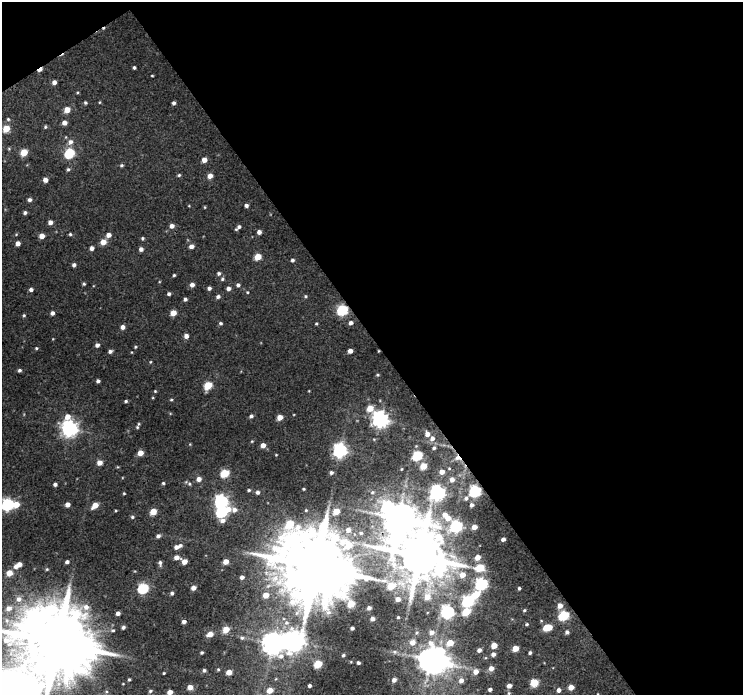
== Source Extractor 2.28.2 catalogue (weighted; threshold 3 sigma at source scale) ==
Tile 2 of 2 x 2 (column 2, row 1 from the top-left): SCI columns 742-1482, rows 736-1428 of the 1482 x 1465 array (HDU 1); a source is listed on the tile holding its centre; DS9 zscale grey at full resolution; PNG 745 x 697 px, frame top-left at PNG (2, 2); no overlay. Shown black and unused: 50% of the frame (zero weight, under 3 of 4 exposures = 1% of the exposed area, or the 3 px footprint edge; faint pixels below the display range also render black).
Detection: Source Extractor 2.28.2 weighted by HDU 2 'WHT'; one run over the whole footprint, this tile lists its part. Background 0.0157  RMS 0.0074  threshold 0.0334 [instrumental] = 3 sigma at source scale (4.5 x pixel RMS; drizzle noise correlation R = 1.50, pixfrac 1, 0.0396/0.0396 arcsec/px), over >= 5 px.
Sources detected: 222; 4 inside a brighter object's white glare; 2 cosmic-ray / hot-pixel residue — not listed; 4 inside a brighter listed object's ellipse — not listed separately; the other 212 listed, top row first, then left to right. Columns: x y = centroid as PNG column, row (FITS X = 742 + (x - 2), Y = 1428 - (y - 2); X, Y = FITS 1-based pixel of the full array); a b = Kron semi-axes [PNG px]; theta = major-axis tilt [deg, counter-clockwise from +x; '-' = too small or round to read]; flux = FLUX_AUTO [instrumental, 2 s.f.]
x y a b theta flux
134 67 3 3 - 1.3
152 76 3 2 - 0.61
54 82 4 4 - 3.4
99 102 4 3 - 0.62
85 103 4 4 - 1.1
174 103 4 3 - 2
67 110 5 5 - 8.7
8 119 5 5 - 1.2
64 123 4 4 - 4.4
45 127 5 5 - 1
6 129 5 5 - 15
70 142 7 6 - 3.4
24 152 5 5 - 16
69 153 6 5 - 48
204 160 4 4 - 5.6
121 165 5 4 - 1.1
68 169 5 5 - 1.3
179 175 5 4 - 1
210 176 5 4 - 5.2
45 180 4 4 - 4.2
30 200 5 4 - 2.2
246 206 4 4 - 2.1
205 207 4 3 - 0.6
25 213 4 4 - 1.7
50 222 4 4 - 3.5
172 226 5 5 - 3.5
238 227 7 3 41 2.1
259 232 4 4 - 3.4
70 234 4 4 - 0.97
108 235 5 4 - 4.3
42 236 4 4 - 5.7
143 238 4 4 - 1
103 242 5 5 - 8.3
18 243 4 4 - 4
191 246 5 4 - 3.7
92 248 4 4 - 2.7
141 249 4 4 - 2.6
258 257 5 4 - 14
292 260 4 4 - 1.5
74 265 4 3 - 1.9
219 273 5 5 - 1.6
174 275 3 3 - 0.87
222 279 5 5 - 1.2
84 284 4 3 - 0.94
192 285 4 4 - 3.5
238 285 5 5 - 1.8
209 288 4 4 - 2.1
228 289 4 4 - 3
31 290 4 4 - 2.2
247 292 4 3 - 0.68
169 294 4 3 - 1.7
305 296 5 4 - 0.94
218 297 5 4 - 1.9
185 299 4 4 - 1.8
342 310 6 5 - 65
52 313 4 4 - 2.2
173 313 5 4 - 9.2
24 315 4 3 - 0.95
221 323 5 4 - 1.3
351 323 5 5 - 2.5
316 324 4 3 - 0.84
123 327 4 4 - 3.4
186 336 5 4 - 3.3
97 345 4 4 - 2.3
135 347 4 4 - 0.71
36 348 4 3 - 0.81
110 351 5 4 - 2
350 351 4 4 - 4.6
378 351 4 2 - 0.49
150 362 4 3 - 0.63
19 370 4 4 - 1.5
378 375 4 3 - 0.87
98 381 4 3 - 1.9
208 385 5 5 - 23
155 391 3 3 - 0.62
171 400 4 3 - 0.77
126 401 4 3 - 1.1
370 408 6 5 - 12
251 416 5 4 - 1.8
67 417 8 6 64 6.5
280 417 5 4 - 7.3
380 419 7 6 - 290
137 427 4 4 - 0.78
69 428 7 6 - 280
427 434 6 5 - 4.2
432 438 6 5 - 3.3
252 441 4 3 - 0.69
263 445 5 4 - 5.3
434 448 5 5 - 1.3
340 450 6 6 - 180
140 453 4 4 - 8.6
276 455 3 3 - 0.56
417 455 6 5 - 45
457 458 9 7 -26 3.9
99 463 5 4 - 5.8
423 466 5 4 - 13
401 469 4 2 - 0.57
442 472 5 5 - 5.1
225 473 5 5 - 27
331 473 4 4 - 1.7
199 479 5 5 - 4.1
452 480 7 6 - 3.8
163 483 4 4 - 0.93
55 484 4 3 - 1.8
189 484 6 4 -23 1.2
303 489 3 2 - 0.79
249 490 5 4 - 1.2
475 491 6 6 - 87
257 492 5 5 - 2.4
124 493 3 3 - 0.7
437 493 7 6 - 220
466 498 6 6 - 2.1
221 501 6 6 - 170
7 505 6 6 - 99
16 505 6 5 - 8.9
67 505 4 4 - 4.4
95 505 6 4 42 9.6
472 505 5 5 - 2.2
336 511 5 4 - 12
153 512 5 4 - 12
221 512 12 5 14 68
132 517 5 4 - 1.2
398 518 8 8 - 1400
448 518 6 6 - 5.6
222 521 7 6 - 4.1
456 526 6 6 - 90
474 527 4 4 - 6.2
348 530 6 6 - 4
361 533 4 4 - 1
158 536 5 4 - 2.3
503 539 4 4 - 2.6
177 547 9 5 22 4.7
419 556 16 15 - 4300
176 557 6 5 - 4.6
477 557 5 5 - 6.7
67 562 4 3 - 2
184 562 4 4 - 6.3
226 562 4 4 - 7
160 563 7 4 -79 1.9
19 564 6 5 - 4.8
315 566 23 21 -40 8900
480 568 6 5 - 23
47 569 5 4 - 0.91
9 573 5 5 - 9.6
462 575 6 6 - 6.8
242 577 4 4 - 2.5
481 584 6 6 - 100
391 586 5 5 - 15
143 588 6 5 - 65
193 588 4 4 - 4
519 588 3 3 - 1.2
172 593 4 4 - 1.7
266 595 5 5 - 8
427 597 7 6 - 6.5
19 599 9 8 - 5.5
398 599 4 4 - 3.6
468 601 6 5 - 85
560 606 5 5 - 5.3
9 608 9 7 30 6.3
369 608 4 4 - 2.3
524 610 5 4 - 1
447 612 6 6 - 130
466 612 6 5 - 21
118 613 4 4 - 2.9
563 615 6 5 - 49
398 617 3 2 - 0.71
372 619 4 4 - 2.9
527 624 5 4 - 1.2
123 627 4 3 - 1.8
549 627 5 4 - 10
352 628 4 3 - 1.6
226 629 5 4 - 9.7
431 632 8 7 - 4.1
567 632 4 4 - 1.9
210 634 5 4 - 6.9
242 638 5 5 - 1.3
294 641 9 8 - 470
57 642 20 19 - 9000
412 642 7 6 - 4.9
272 643 8 7 - 660
450 643 6 5 - 12
494 645 4 4 - 10
515 648 5 4 - 10
479 650 5 4 - 2.9
202 652 3 3 - 1
395 652 8 6 0 2.1
530 653 4 3 - 1.5
493 654 5 5 - 2.8
343 655 4 3 - 1.1
430 659 9 7 56 920
358 663 4 3 - 1.4
318 664 5 5 - 23
491 668 6 5 - 5
218 669 4 3 - 0.73
204 670 3 3 - 1.2
229 672 5 4 - 7.4
476 672 6 6 - 5.3
164 673 3 2 - 0.64
129 679 3 3 - 0.81
394 680 6 5 - 3.1
461 680 7 6 - 4.4
534 683 5 5 - 21
309 686 3 3 - 1.6
509 686 4 4 - 4.3
190 687 5 4 - 5.1
571 687 5 4 - 6.7
490 689 4 4 - 2.1
270 690 5 5 - 8.6
559 690 5 4 - 2.9
150 691 5 4 - 1.1
170 692 4 4 - 5.3
598 694 3 2 - 0.51
Overlapping masked pixels (flux is a lower limit): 5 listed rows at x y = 342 310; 378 351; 457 458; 475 491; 419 556
Isophote crosses this tile's border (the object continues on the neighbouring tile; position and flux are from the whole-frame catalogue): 4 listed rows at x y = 7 505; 57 642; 170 692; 598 694